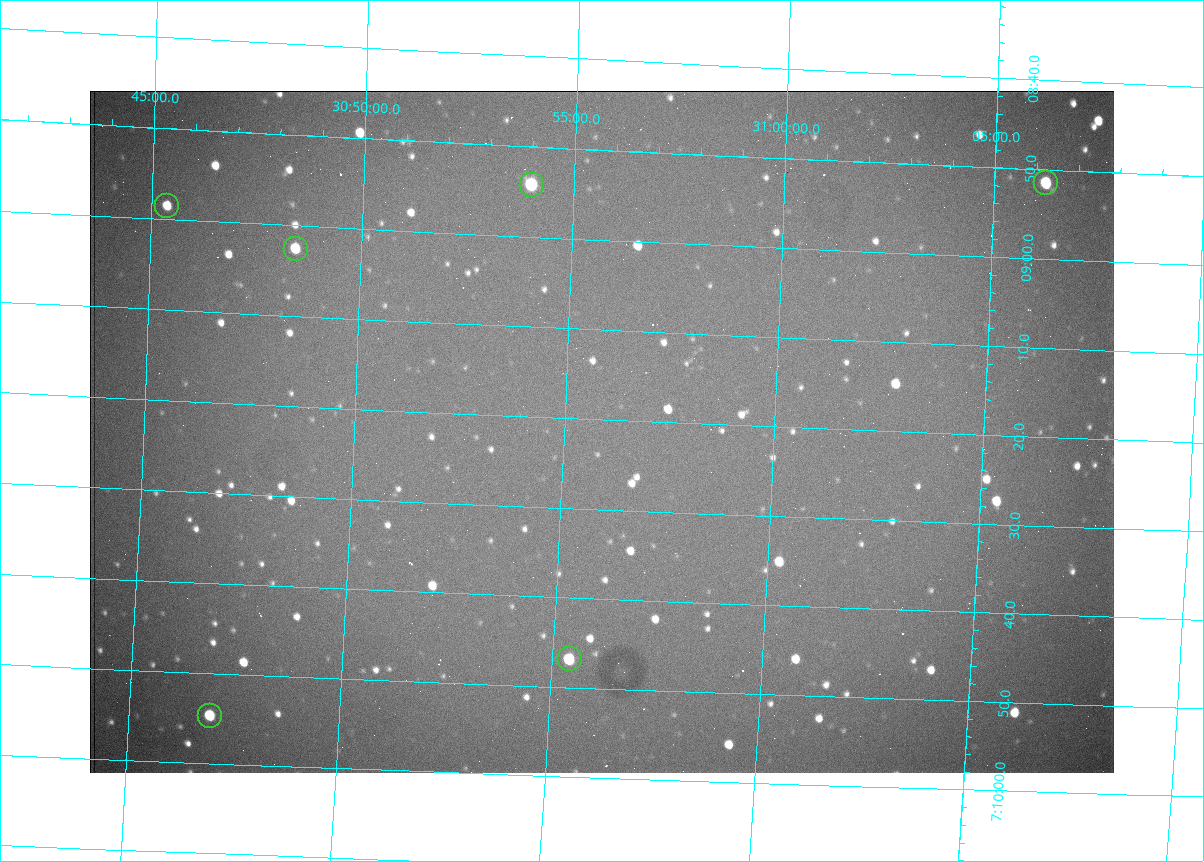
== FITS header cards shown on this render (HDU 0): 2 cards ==
NAXIS1  =                 1024 /fastest changing axis
NAXIS2  =                  682 /next to fastest changing axis

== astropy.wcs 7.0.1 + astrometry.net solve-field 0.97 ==
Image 1024 x 682 px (HDU 0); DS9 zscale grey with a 90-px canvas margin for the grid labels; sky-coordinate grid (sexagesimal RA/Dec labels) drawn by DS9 from the SOLVED WCS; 6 Tycho-2 reference stars matched to detected sources circled (green)
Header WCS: RA---TAN/DEC--TAN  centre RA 07:09:21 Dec +30:56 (107.34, +30.93 deg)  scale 1.43 arcsec/px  FOV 24.4' x 16.3'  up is -93 deg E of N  parity flipped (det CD > 0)
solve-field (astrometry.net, Tycho-2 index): VERIFIED the header's WCS against the Tycho-2 star catalogue (6 matches, 0 conflicts) and refined it, rather than solving blind
Solved WCS: RA---TAN-SIP/DEC--TAN-SIP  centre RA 07:09:21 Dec +30:56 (107.34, +30.93 deg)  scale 1.43 arcsec/px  FOV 24.4' x 16.3'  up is -93 deg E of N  parity flipped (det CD > 0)
The solver's refit moves the header's centre by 3.3 arcsec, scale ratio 0.9998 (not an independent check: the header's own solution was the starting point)
Tycho-2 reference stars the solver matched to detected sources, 6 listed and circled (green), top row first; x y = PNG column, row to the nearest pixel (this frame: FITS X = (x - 90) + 1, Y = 682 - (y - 91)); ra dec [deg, ICRS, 3 dp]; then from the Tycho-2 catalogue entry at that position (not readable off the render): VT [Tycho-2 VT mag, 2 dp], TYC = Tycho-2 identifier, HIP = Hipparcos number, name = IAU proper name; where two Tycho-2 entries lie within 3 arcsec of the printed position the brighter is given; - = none
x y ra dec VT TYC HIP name
1046 183 107.215 +31.104 11.64 2438-821-1 - -
532 185 107.226 +30.900 10.76 2438-883-1 - -
167 206 107.244 +30.756 12.13 2438-718-1 - -
296 249 107.261 +30.807 12.26 2438-856-1 - -
570 659 107.445 +30.924 11.38 2438-1056-1 - -
210 716 107.478 +30.782 11.68 2438-545-1 - -